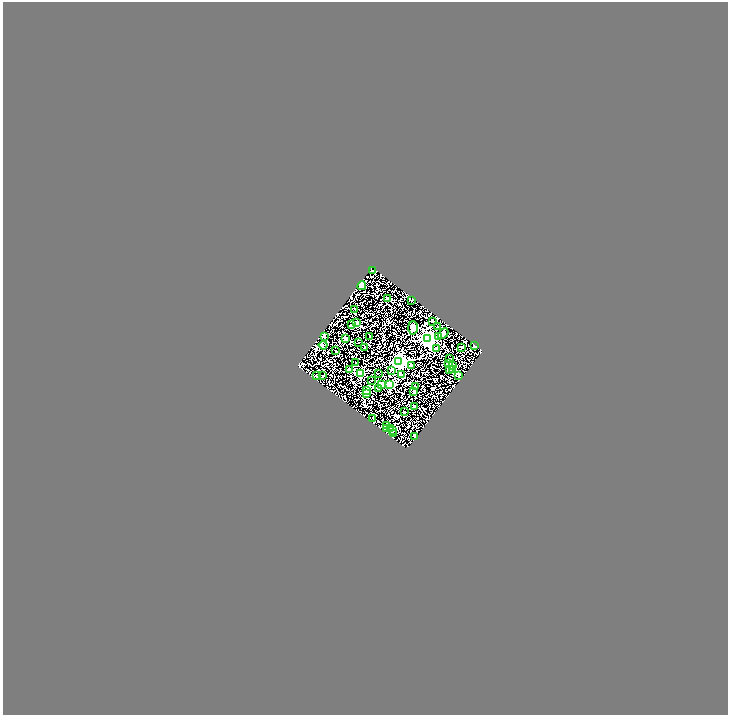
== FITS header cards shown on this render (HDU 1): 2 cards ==
NAXIS1  =                 1451
NAXIS2  =                 1426

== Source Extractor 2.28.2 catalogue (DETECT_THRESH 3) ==
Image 1451 x 1426 px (HDU 1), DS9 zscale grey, zoomed out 1/2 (1 PNG px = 2 x 2 image px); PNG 730 x 717 px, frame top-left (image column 2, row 1426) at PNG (3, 2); each listed source drawn as its Kron ellipse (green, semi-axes under 4 px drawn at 4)
Background 3.22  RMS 0.21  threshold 0.625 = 3 sigma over >= 5 px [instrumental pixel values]
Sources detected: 60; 4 cannot appear on this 1/2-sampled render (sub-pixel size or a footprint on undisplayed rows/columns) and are neither listed nor drawn; the other 56 listed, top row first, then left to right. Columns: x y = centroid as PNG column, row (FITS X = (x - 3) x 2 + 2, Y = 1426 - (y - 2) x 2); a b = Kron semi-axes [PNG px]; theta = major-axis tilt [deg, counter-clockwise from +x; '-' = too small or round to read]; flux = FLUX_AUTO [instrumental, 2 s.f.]
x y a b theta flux
372 270 2 2 - 55
362 286 4 4 - 120
387 299 2 2 - 260
412 300 2 2 - 33
355 309 2 1 - 19
432 321 2 2 - 42
356 322 2 2 - 220
351 325 2 2 - 36
438 327 2 2 - 93
413 328 7 5 -87 210
443 334 6 4 45 120
324 336 2 2 - 230
370 337 2 1 - 25
439 337 3 2 - 66
427 338 4 3 - 16000
345 339 2 2 - 190
359 343 2 1 - 25
323 345 4 3 - 41
475 346 2 2 - 250
364 347 2 2 - 51
461 347 2 2 - 75
437 349 2 2 - 170
336 351 2 2 - 34
449 359 2 2 - 58
399 361 4 3 - 13000
355 362 2 1 - 12
448 363 2 2 - 180
411 365 2 2 - 210
453 366 2 2 - 72
349 369 2 2 - 390
450 369 2 2 - 580
391 370 2 2 - 20
452 370 2 2 - 160
378 373 2 1 - 19
360 374 3 3 - 2700
401 374 2 2 - 50
317 376 2 2 - 150
323 376 2 2 - 160
459 376 2 2 - 130
371 381 2 1 - 37
381 384 2 2 - 190
389 385 3 3 - 3500
415 386 2 2 - 200
378 389 2 2 - 89
367 390 2 2 - 260
414 392 2 2 - 93
367 394 2 2 - 1500
414 406 2 2 - 110
404 412 2 2 - 130
373 418 2 2 - 52
387 425 2 2 - 120
387 428 2 2 - 33
391 429 2 2 - 490
393 431 3 2 - 350
393 434 2 2 - 25
415 436 2 2 - 60
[4 sub-pixel or undisplayed-footprint detections neither listed nor drawn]